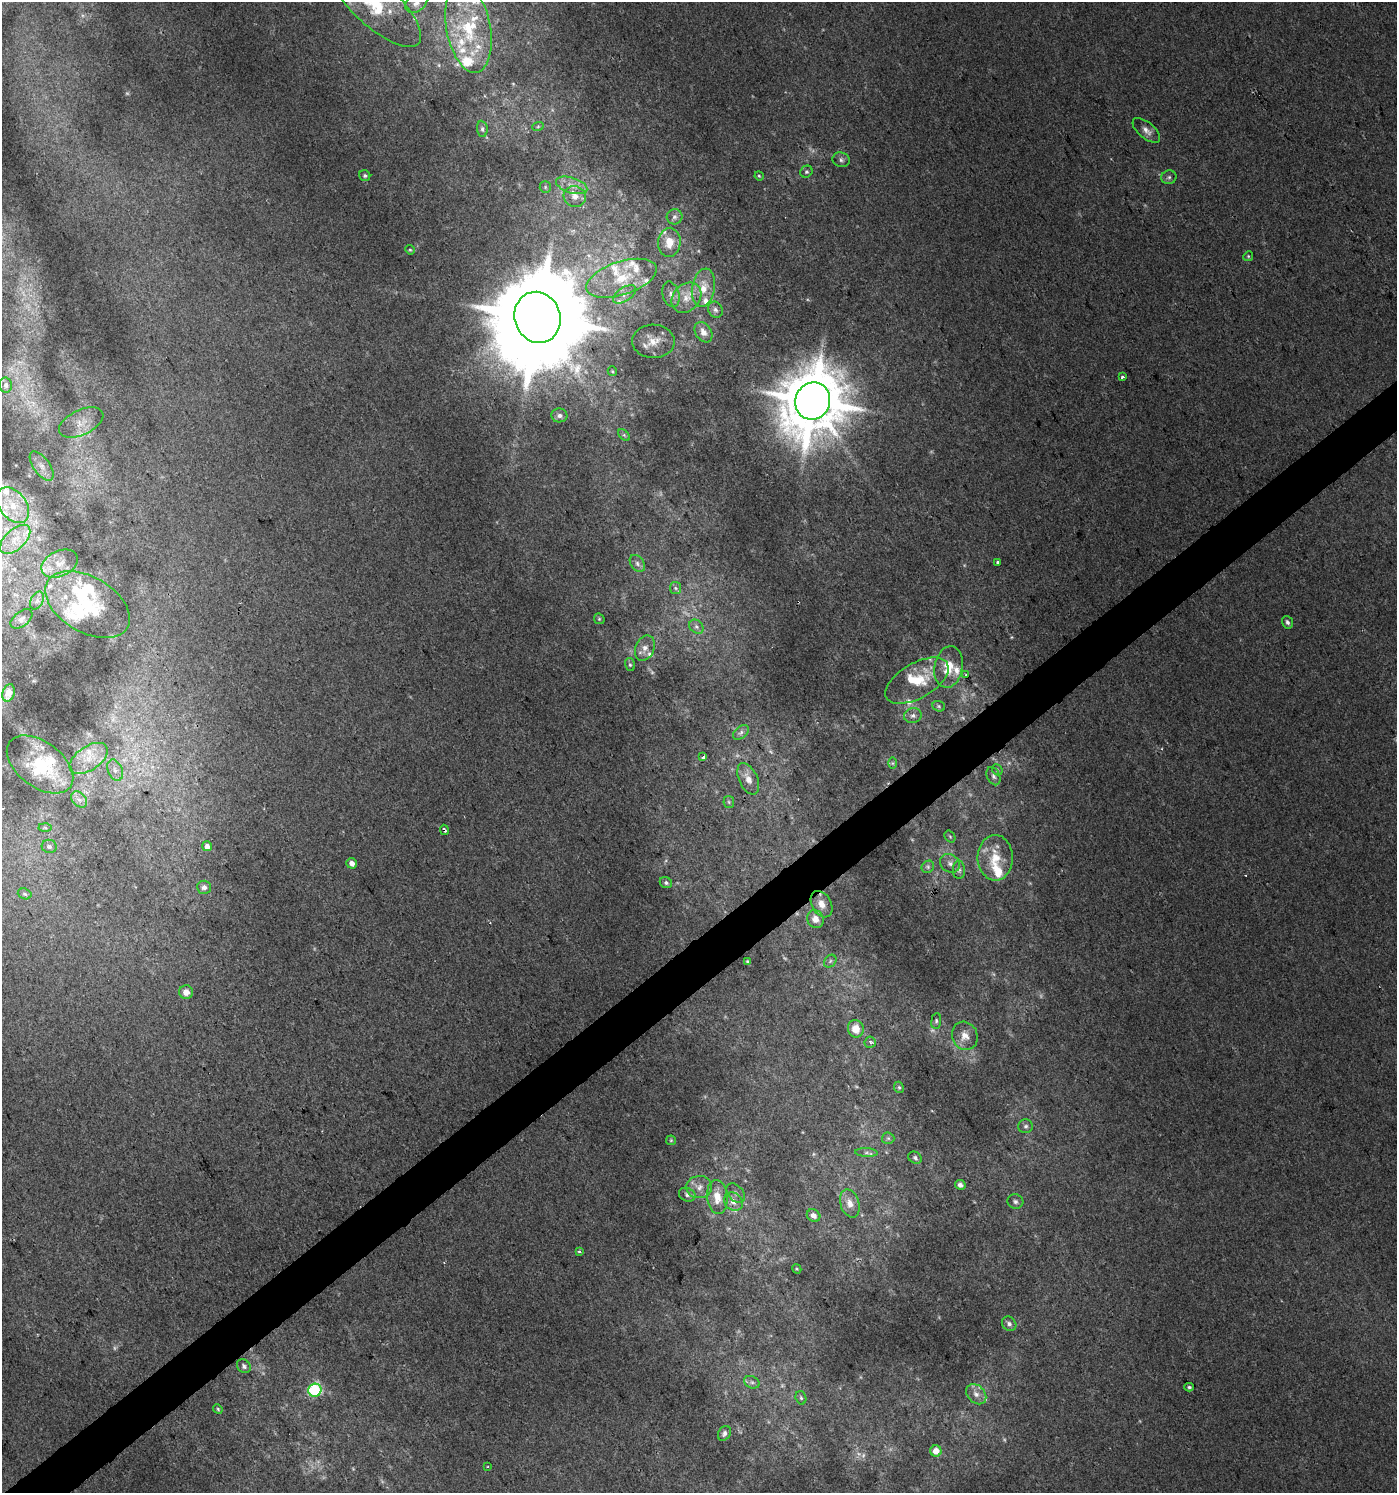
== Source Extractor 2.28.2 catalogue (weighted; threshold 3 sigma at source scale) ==
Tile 7 of 4 x 4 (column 3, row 2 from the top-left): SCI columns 2920-4314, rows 2986-4476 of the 5903 x 5967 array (HDU 1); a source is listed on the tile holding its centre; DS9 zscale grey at full resolution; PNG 1399 x 1495 px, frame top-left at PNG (2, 2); each listed source drawn as its Kron ellipse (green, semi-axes under 4 px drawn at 4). Shown black and unused: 3% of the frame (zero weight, under 2 of 3 exposures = <1% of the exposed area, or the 3 px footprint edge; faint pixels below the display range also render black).
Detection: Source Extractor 2.28.2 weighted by HDU 2 'WHT'; one run over the whole footprint, this tile lists its part. Background 0.00676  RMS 0.0064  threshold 0.0287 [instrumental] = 3 sigma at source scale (4.5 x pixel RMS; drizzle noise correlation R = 1.50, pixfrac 1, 0.0396/0.0396 arcsec/px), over >= 5 px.
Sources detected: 165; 14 too faint to see at this stretch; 3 inside a brighter object's white glare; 3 cosmic-ray / hot-pixel residue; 1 long thin detection or spike segment (spike, bleed or trail) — neither listed nor drawn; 28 inside a brighter listed object's ellipse — not listed separately; the other 116 listed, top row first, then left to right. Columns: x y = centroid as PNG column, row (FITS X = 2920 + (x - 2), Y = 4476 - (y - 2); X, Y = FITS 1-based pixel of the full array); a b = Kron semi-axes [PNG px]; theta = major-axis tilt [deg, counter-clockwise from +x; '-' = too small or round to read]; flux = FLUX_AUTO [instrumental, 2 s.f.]
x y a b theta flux
416 3 12 8 34 4
376 5 58 22 -42 38
468 28 45 22 -79 43
538 126 6 3 20 0.82
482 129 8 5 -84 1.8
1146 130 16 8 -40 4.5
841 160 9 7 -18 2
806 172 6 5 - 1.3
365 176 6 5 - 1.2
759 176 5 3 - 0.74
1169 177 8 7 - 1.8
572 185 16 7 -18 6.5
545 187 6 5 - 1.2
575 196 11 10 - 6.7
674 217 8 7 - 2.3
669 242 14 11 85 10
410 250 5 4 - 0.75
1248 256 5 4 - 0.84
621 278 37 16 18 26
703 288 19 11 80 10
625 294 13 7 33 4.2
671 294 13 8 -75 3.7
686 298 17 13 47 9.8
715 310 8 7 - 2.2
537 317 26 23 -71 16000
703 332 11 8 -57 5
653 341 21 16 -1 9.8
612 371 5 4 - 0.88
1122 377 3 3 - 2
6 385 7 6 - 1.9
813 401 19 17 67 5000
559 415 8 7 - 2.4
81 423 24 12 26 9.5
624 435 7 4 -45 1.1
42 466 17 8 -54 5.7
13 505 20 13 -52 15
15 539 18 10 43 9.9
997 562 3 3 - 1.6
637 563 9 6 -54 2.4
60 564 19 12 25 11
675 588 6 5 - 1.5
37 600 9 6 64 2.6
87 605 46 28 -30 52
21 619 12 7 38 2.3
599 619 6 5 - 0.93
1287 622 6 5 - 1.9
696 627 8 6 -44 2.2
645 648 13 9 68 4.4
630 665 6 5 - 1.1
949 667 21 14 79 15
966 675 3 2 - 0.71
917 681 35 17 30 26
9 693 9 6 72 5.4
939 706 6 5 - 1.2
913 716 9 7 16 2.6
741 732 9 5 41 2
703 757 3 3 - 7.7
89 758 21 12 34 12
893 763 6 4 -90 1
40 764 38 22 -37 36
115 770 11 7 -68 3.8
997 770 6 5 - 0.97
993 776 9 6 -66 2.1
748 779 17 9 -64 6.6
79 800 9 6 -48 3.2
729 802 6 5 - 1.2
45 828 6 4 -2 1
444 830 5 3 - 1.6
950 837 6 5 - 1
49 846 7 6 - 1.6
207 846 5 4 - 3
995 858 23 17 -89 17
352 863 5 5 - 3.4
950 863 10 8 -33 4
928 867 7 5 47 1.7
959 870 9 6 -89 2.4
666 883 6 5 - 1.5
204 887 7 6 - 2.6
25 894 7 5 -18 1.3
822 904 14 9 -61 6.6
815 919 9 8 - 6.1
830 961 7 5 48 1.5
748 962 4 3 - 1
186 992 7 7 - 5.4
936 1021 8 5 82 1.3
856 1029 9 8 - 9
965 1036 14 12 -67 7.3
870 1042 6 5 - 1.4
899 1087 6 4 -67 1
1026 1126 7 7 - 1.8
888 1138 6 5 - 1.2
671 1140 5 5 - 0.81
866 1153 11 4 -4 2
915 1158 7 5 -33 1.6
960 1185 5 5 - 3.3
699 1187 13 11 5 5.8
736 1193 11 7 -49 2.9
687 1195 8 6 -24 2.3
717 1197 17 10 -84 11
733 1202 10 8 -42 5.2
1015 1202 8 7 - 2
850 1203 14 9 -72 6.3
814 1216 7 6 - 3.9
580 1252 3 3 - 1.4
797 1269 5 3 - 0.64
1009 1324 8 6 -44 2.4
244 1366 7 6 - 1.8
752 1382 8 6 -21 2.1
1189 1387 5 4 - 1.1
315 1390 6 6 - 73
976 1394 11 8 -45 4.8
801 1398 7 5 -72 1.3
218 1409 5 4 - 0.81
724 1433 8 6 60 2.3
936 1451 5 5 - 9.1
488 1466 3 2 - 0.59
Overlapping masked pixels (flux is a lower limit): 2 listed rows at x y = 376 5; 444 830
Isophote crosses this tile's border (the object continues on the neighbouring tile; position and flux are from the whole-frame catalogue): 2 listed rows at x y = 416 3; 376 5